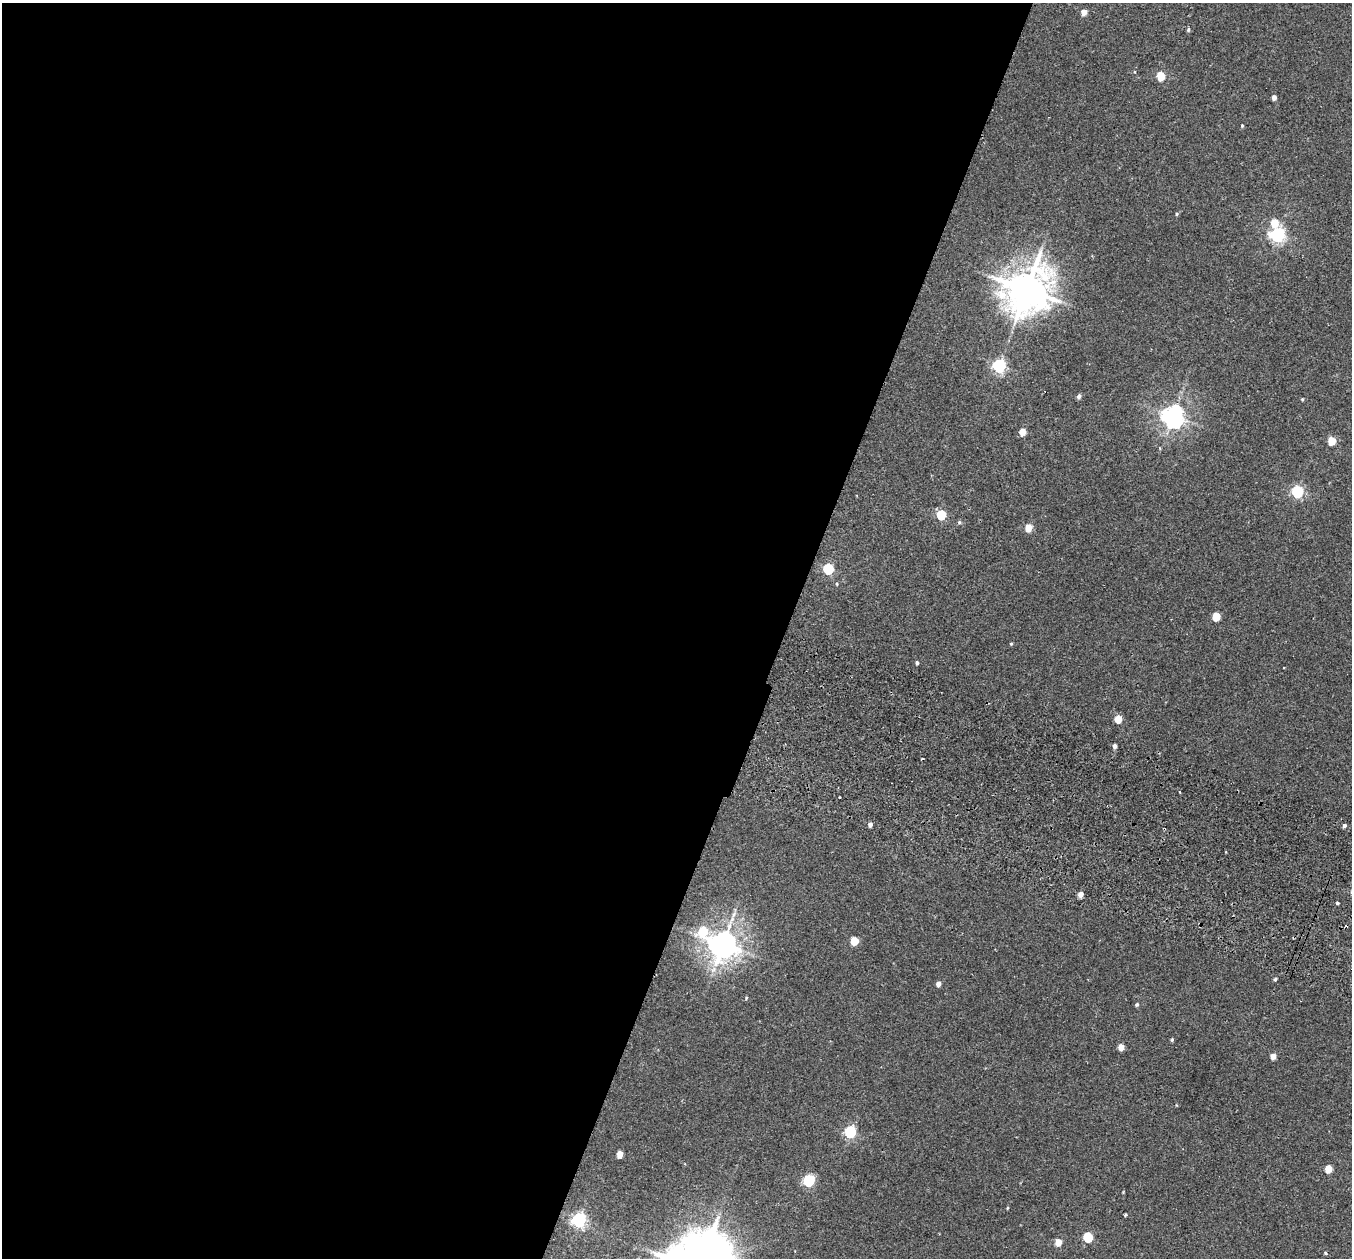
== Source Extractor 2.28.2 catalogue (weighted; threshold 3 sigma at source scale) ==
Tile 5 of 4 x 4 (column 1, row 2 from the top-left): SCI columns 27-1376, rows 2830-4085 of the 5452 x 5530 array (HDU 1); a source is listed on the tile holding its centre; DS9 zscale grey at full resolution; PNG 1354 x 1260 px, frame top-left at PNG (2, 3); no overlay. Shown black and unused: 58% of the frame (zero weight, under 2 of 3 exposures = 3% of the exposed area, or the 3 px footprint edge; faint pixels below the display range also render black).
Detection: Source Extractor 2.28.2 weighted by HDU 2 'WHT'; one run over the whole footprint, this tile lists its part. Background 0.0409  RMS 0.007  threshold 0.0316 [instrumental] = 3 sigma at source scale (4.5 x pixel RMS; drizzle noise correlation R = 1.50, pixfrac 1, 0.05/0.05 arcsec/px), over >= 5 px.
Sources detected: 53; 2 cosmic-ray / hot-pixel residue — not listed; the other 51 listed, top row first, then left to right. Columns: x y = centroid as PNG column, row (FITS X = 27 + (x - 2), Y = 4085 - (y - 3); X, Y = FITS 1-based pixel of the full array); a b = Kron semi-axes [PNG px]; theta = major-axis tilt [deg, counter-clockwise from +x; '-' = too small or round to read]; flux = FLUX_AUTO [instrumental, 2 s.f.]
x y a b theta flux
1084 12 5 4 - 6.3
1188 30 5 4 - 0.99
1135 72 3 2 - 0.63
1161 76 6 5 - 29
1274 97 4 4 - 3.6
1242 126 4 3 - 0.7
1177 214 5 4 - 0.96
1274 223 6 5 - 18
1277 235 6 6 - 180
1027 290 14 12 55 2300
999 366 6 5 - 140
1079 396 5 4 - 2
1302 399 4 3 - 0.69
1173 416 7 7 - 490
1022 432 5 4 - 12
1332 441 5 5 - 17
1297 492 6 5 - 97
941 515 6 5 - 37
959 522 5 5 - 1.2
1029 527 5 4 - 14
828 569 6 5 - 60
1216 617 5 5 - 19
1011 644 4 4 - 0.72
917 663 4 3 - 1.3
1118 719 5 4 - 14
1115 746 5 4 - 2.3
840 797 3 3 - 1.4
870 825 4 4 - 2.9
1344 825 4 4 - 1.8
1081 894 5 4 - 4.6
1337 903 3 3 - 1
703 931 9 8 - 27
854 941 5 5 - 19
723 945 9 8 - 1000
1275 979 4 4 - 1.1
938 984 5 4 - 3.4
746 998 5 3 - 0.69
1137 1004 5 4 - 1.2
1172 1040 5 4 - 0.94
1121 1047 5 4 - 8.4
1273 1056 5 5 - 5.2
850 1132 6 5 - 93
620 1154 5 4 - 8.3
1328 1169 5 5 - 14
809 1180 6 6 - 79
1007 1208 5 3 - 0.63
1125 1215 3 3 - 0.78
579 1220 7 6 - 160
1088 1237 6 5 - 35
1058 1242 5 5 - 9.7
1325 1253 3 3 - 1.3